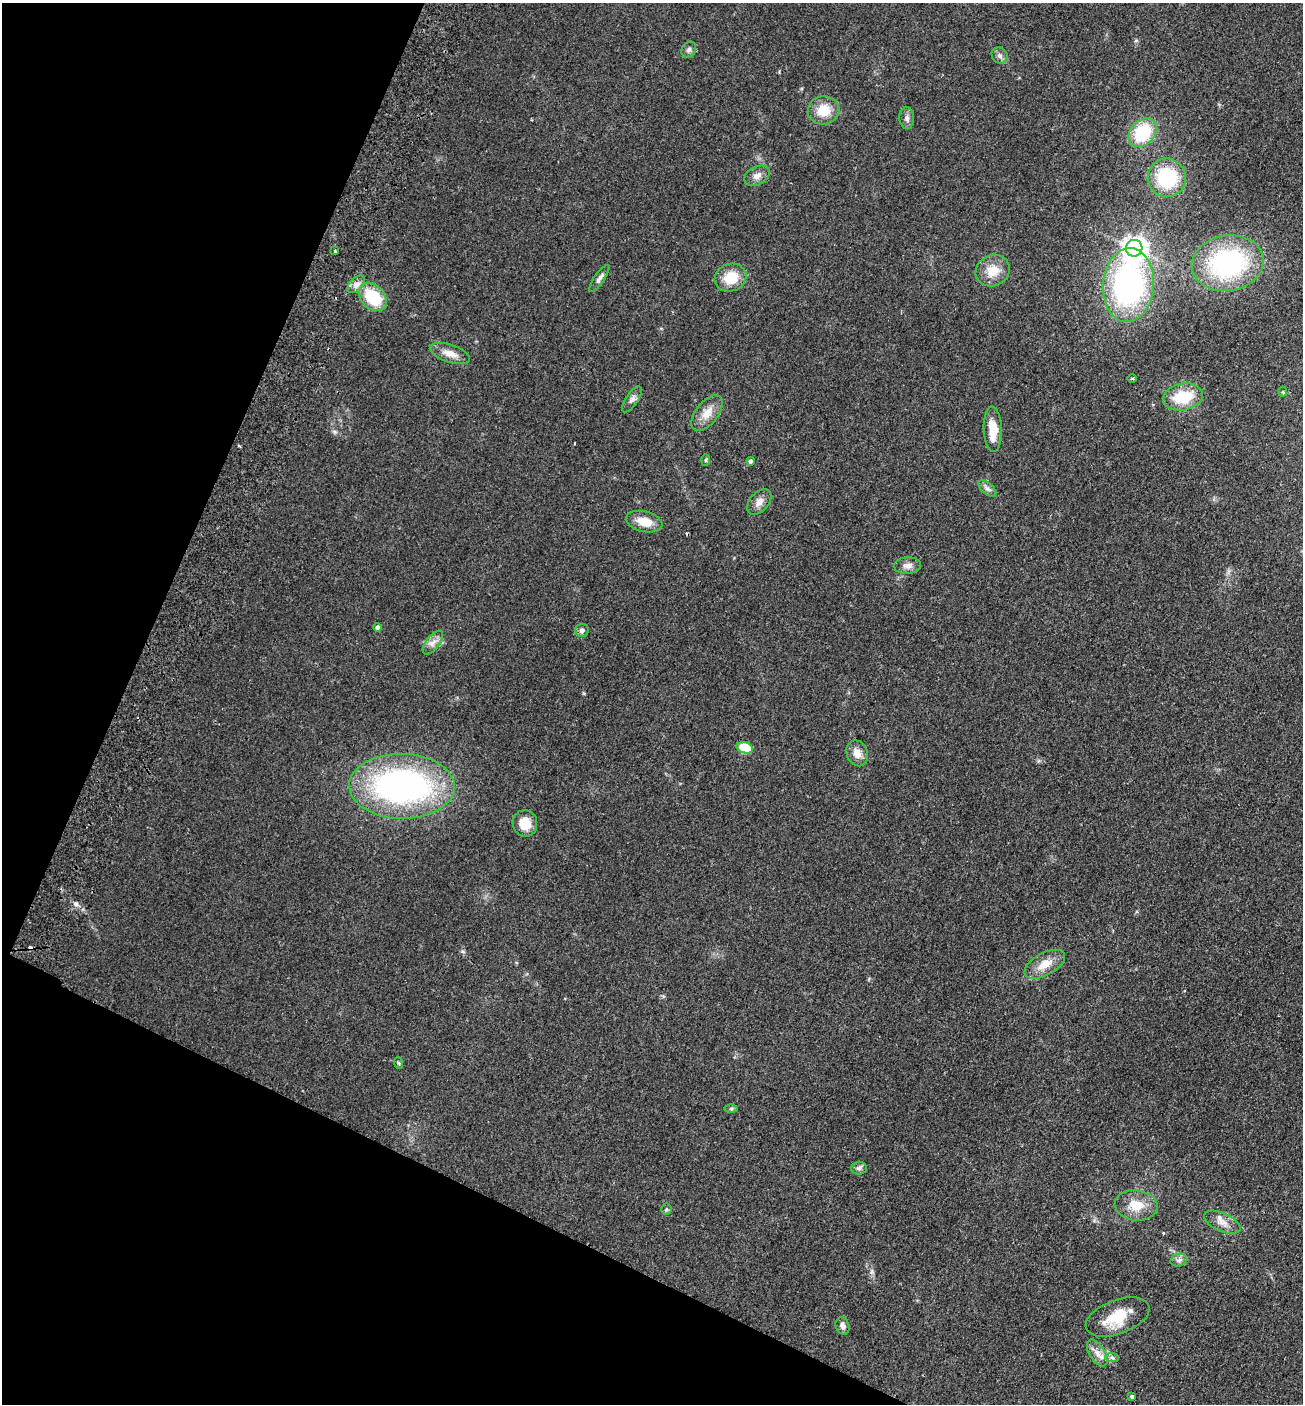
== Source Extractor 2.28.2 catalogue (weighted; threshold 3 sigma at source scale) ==
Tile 9 of 4 x 4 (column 1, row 3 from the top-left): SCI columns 196-1496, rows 1430-2831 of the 5727 x 5663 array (HDU 1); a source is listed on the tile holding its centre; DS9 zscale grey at full resolution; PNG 1305 x 1406 px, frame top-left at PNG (2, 3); each listed source drawn as its Kron ellipse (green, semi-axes under 4 px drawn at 4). Shown black and unused: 22% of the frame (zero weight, under 2 of 3 exposures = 3% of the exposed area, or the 3 px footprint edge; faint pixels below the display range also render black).
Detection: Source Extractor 2.28.2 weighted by HDU 2 'WHT'; one run over the whole footprint, this tile lists its part. Background 0.111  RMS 0.0093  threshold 0.042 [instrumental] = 3 sigma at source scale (4.5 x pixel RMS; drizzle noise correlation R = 1.50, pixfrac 1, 0.05/0.05 arcsec/px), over >= 5 px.
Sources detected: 51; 1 cosmic-ray / hot-pixel residue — neither listed nor drawn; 1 inside a brighter listed object's ellipse — not listed separately; the other 49 listed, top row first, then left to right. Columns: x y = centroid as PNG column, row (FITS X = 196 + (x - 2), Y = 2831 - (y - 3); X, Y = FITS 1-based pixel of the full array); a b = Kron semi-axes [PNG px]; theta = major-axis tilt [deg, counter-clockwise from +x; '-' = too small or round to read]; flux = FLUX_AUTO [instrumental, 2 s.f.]
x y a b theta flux
689 50 8 7 - 2.8
1000 56 9 7 -45 3.1
824 110 16 14 13 19
907 118 11 7 -88 3.8
1143 133 16 12 49 49
757 176 13 9 27 5.9
1167 178 19 19 - 56
1134 248 8 8 - 690
335 251 3 3 - 4.3
1228 263 36 28 9 130
993 271 17 15 28 16
599 278 16 5 56 3.6
731 278 16 13 19 23
356 284 10 6 44 4.4
1128 285 37 25 85 210
373 297 16 11 -44 41
450 353 21 9 -19 9.2
1132 379 5 3 - 0.91
1283 392 4 4 - 1
1183 397 20 13 11 33
632 399 15 6 57 3.7
707 413 21 11 52 12
993 429 23 9 -88 17
705 460 6 4 88 1.2
750 461 4 4 - 2.8
987 489 11 5 -41 3.2
759 502 15 9 49 6.5
644 522 18 10 -13 14
908 566 13 8 4 5.5
377 627 4 4 - 3
582 630 7 6 - 3.4
433 643 14 6 52 5.5
745 748 8 5 -17 49
857 753 13 10 -67 8.7
402 786 53 32 -1 280
525 823 13 12 - 15
1045 964 22 11 28 14
398 1063 6 3 -70 1.1
731 1108 6 4 0 1.5
859 1168 8 6 4 2.6
1136 1205 21 15 -6 18
666 1209 5 5 - 1.5
1222 1222 19 9 -24 8.4
1179 1260 8 6 14 3
1118 1317 33 17 20 28
843 1326 9 6 -66 4.6
1097 1353 15 8 -59 7.3
1112 1358 7 4 -2 2.1
1132 1396 4 3 - 1.8
Unlisted compact peaks at least as high as the median listed source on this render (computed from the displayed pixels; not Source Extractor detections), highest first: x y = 76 904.